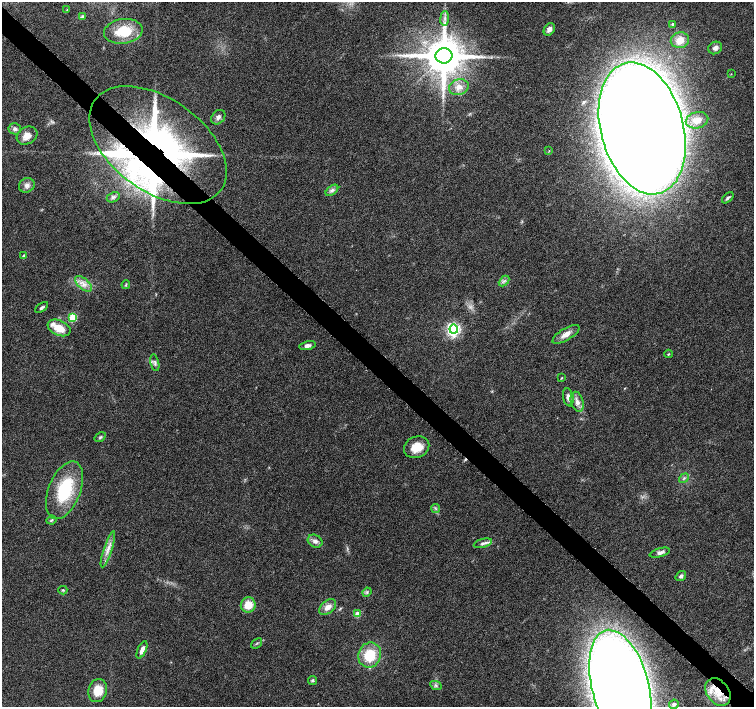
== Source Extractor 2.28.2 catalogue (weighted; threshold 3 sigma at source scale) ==
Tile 11 of 4 x 4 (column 3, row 3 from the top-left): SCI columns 3055-4557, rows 1672-3080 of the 6097 x 6093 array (HDU 1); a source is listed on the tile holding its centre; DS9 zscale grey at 2 x 2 block average (1 PNG px = mean of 2 x 2 image px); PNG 756 x 709 px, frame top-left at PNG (2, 2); each listed source drawn as its Kron ellipse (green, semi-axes under 4 px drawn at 4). Shown black and unused: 4% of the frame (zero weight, under 5 of 9 exposures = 3% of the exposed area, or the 3 px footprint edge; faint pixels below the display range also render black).
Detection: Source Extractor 2.28.2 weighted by HDU 2 'WHT'; one run over the whole footprint, this tile lists its part. Background 0.0304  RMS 0.0022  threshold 0.00916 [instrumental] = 3 sigma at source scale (4.09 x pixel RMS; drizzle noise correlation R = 1.36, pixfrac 0.8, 0.0396/0.0396 arcsec/px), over >= 5 px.
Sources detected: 70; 2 inside a brighter object's white glare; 1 cosmic-ray / hot-pixel residue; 1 long thin detection or spike segment (spike, bleed or trail) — neither listed nor drawn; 4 inside a brighter listed object's ellipse — not listed separately; the other 62 listed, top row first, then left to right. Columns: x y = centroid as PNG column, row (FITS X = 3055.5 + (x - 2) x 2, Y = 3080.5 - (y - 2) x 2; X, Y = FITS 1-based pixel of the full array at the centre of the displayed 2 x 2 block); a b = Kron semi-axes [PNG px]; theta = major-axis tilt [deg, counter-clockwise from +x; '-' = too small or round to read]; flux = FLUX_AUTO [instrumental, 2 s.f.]
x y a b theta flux
67 10 3 2 - 0.25
82 16 3 3 - 0.96
445 18 7 2 84 1.2
673 24 3 3 - 0.84
549 29 7 5 54 2.4
123 31 19 12 7 17
680 40 9 8 - 5.3
715 48 7 6 - 1.9
444 56 8 7 - 2000
731 74 3 2 - 0.24
459 87 10 7 20 3.8
218 117 8 6 48 1.9
697 120 11 8 14 7
642 128 67 41 -75 1500
15 129 6 5 - 1.4
27 136 11 8 30 4.4
158 145 77 46 -35 200
549 151 3 2 - 0.32
27 185 8 7 - 2.2
332 190 7 4 38 1.5
113 197 7 5 27 1.4
728 198 7 3 41 0.97
24 256 3 3 - 1.3
504 281 6 2 45 0.91
83 284 10 5 -40 3.2
126 284 4 3 - 0.56
42 308 7 3 35 0.99
73 317 3 3 - 24
59 328 12 7 -23 7.9
454 329 4 4 - 100
566 334 15 6 31 3.7
308 346 8 4 11 1.8
669 354 4 3 - 0.46
155 363 8 4 -78 1.1
562 378 3 2 - 0.37
568 397 9 5 -79 2.2
577 402 10 6 -73 2.8
100 437 6 3 33 0.88
417 447 13 10 24 8
684 478 5 3 - 0.88
65 490 30 16 68 28
436 508 4 2 - 0.65
51 520 5 3 - 0.71
315 541 8 6 -31 2
483 543 9 4 15 1.5
108 549 19 4 72 3.7
660 553 10 4 15 1.7
681 576 5 4 - 1.3
63 590 4 3 - 0.55
367 592 4 4 - 0.85
248 605 7 7 - 7.9
328 607 10 6 41 3.8
358 614 3 3 - 9
257 643 6 2 39 0.6
142 650 9 3 65 2.8
370 655 13 11 69 15
312 680 4 4 - 0.76
436 685 6 4 -26 1
620 686 58 28 -75 800
98 691 11 9 73 7.9
718 692 15 11 -52 11
674 704 5 4 - 1.1
Overlapping masked pixels (flux is a lower limit): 2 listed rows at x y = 158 145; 718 692
Isophote crosses this tile's border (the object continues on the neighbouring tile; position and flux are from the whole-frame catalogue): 1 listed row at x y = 620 686